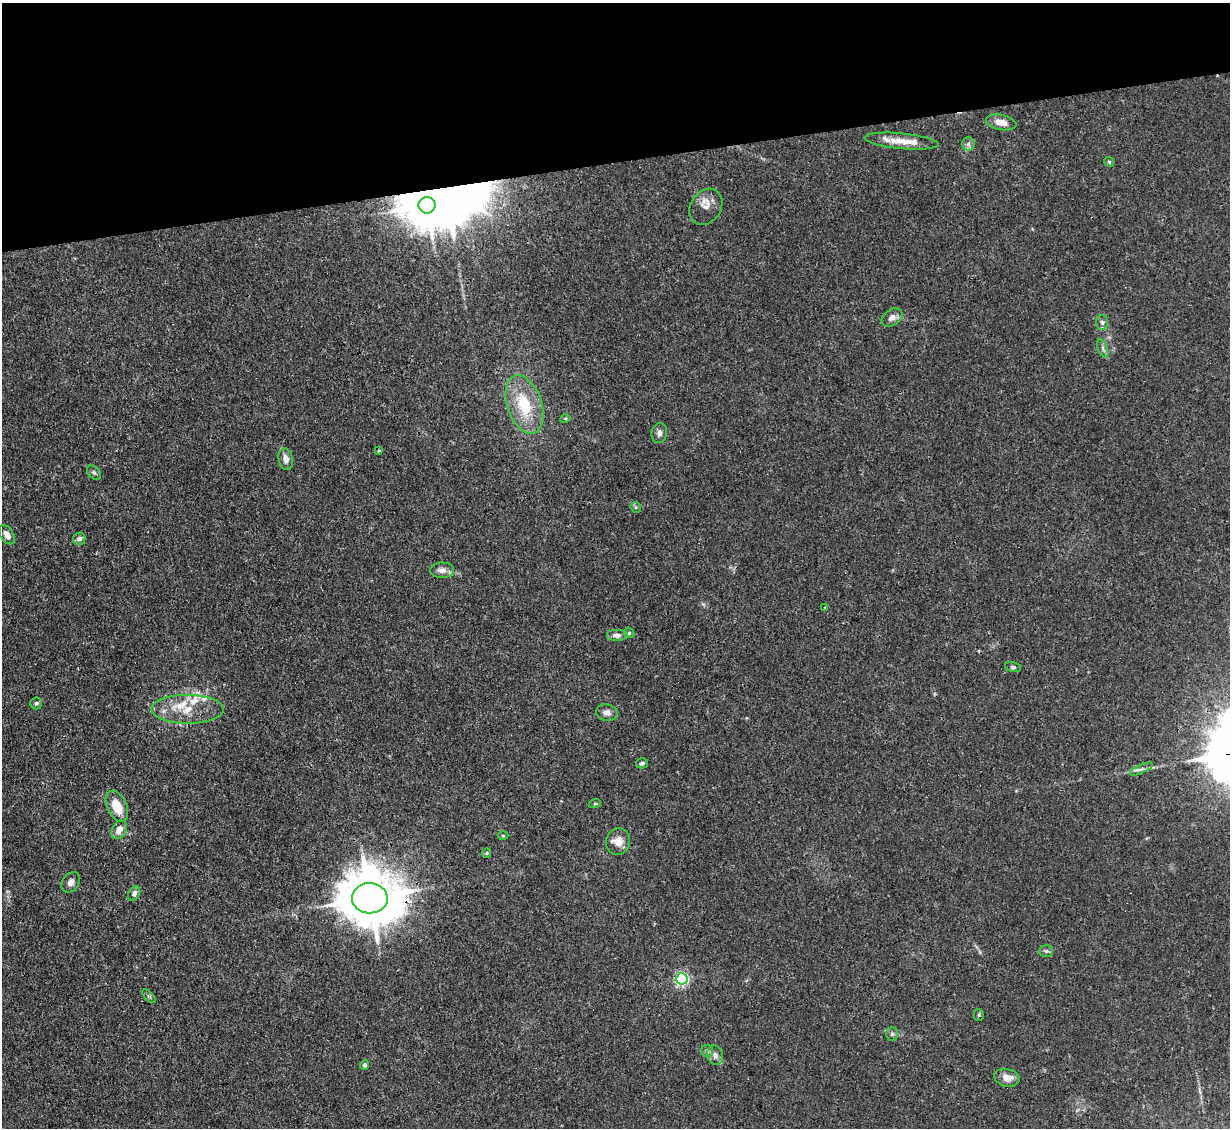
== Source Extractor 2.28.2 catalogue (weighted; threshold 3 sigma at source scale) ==
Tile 3 of 4 x 4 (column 3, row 1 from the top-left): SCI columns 2455-3682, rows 3626-4751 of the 4909 x 4883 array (HDU 1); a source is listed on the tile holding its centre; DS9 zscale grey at full resolution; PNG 1232 x 1130 px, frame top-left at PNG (2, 3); each listed source drawn as its Kron ellipse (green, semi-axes under 4 px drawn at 4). Shown black and unused: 14% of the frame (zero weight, under 3 of 4 exposures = <1% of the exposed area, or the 3 px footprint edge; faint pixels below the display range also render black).
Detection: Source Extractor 2.28.2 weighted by HDU 2 'WHT'; one run over the whole footprint, this tile lists its part. Background 0.0346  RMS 0.003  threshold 0.0135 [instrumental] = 3 sigma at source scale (4.5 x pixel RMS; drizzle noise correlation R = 1.50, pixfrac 1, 0.05/0.05 arcsec/px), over >= 5 px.
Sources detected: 52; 1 inside a brighter object's white glare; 1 cosmic-ray / hot-pixel residue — neither listed nor drawn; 4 inside a brighter listed object's ellipse — not listed separately; the other 46 listed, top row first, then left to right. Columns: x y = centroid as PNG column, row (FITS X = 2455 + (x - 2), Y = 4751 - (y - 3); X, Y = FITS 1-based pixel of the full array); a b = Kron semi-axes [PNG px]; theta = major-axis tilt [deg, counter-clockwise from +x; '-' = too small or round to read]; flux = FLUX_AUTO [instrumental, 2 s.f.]
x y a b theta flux
1001 122 15 7 -10 3.7
902 141 37 7 -5 5.1
968 144 6 6 - 1
1109 162 5 4 - 0.45
427 205 8 8 - 850
706 207 19 15 56 3.4
892 317 11 8 33 1.8
1102 322 7 6 - 0.82
1103 348 10 4 -69 0.86
524 404 30 17 -71 15
565 418 5 4 - 0.37
659 433 10 7 82 1.2
379 450 4 3 - 0.48
286 459 11 7 -77 2.1
94 472 8 5 -47 0.68
636 507 5 5 - 0.47
7 535 10 6 -59 2.3
79 539 6 6 - 1.2
442 570 12 7 2 1.9
825 607 3 3 - 0.55
629 633 5 4 - 0.45
617 635 11 6 0 1.8
1013 667 8 5 -14 0.68
36 703 6 6 - 0.61
187 709 36 14 0 8.7
607 713 11 8 -9 1.7
642 763 6 5 - 0.73
1141 769 12 4 24 1.1
595 803 6 4 20 0.34
117 806 16 9 -64 6.5
119 830 10 7 62 2.5
503 835 5 3 - 0.31
618 842 13 12 - 3.4
487 853 5 4 - 0.41
71 882 11 8 53 1.7
134 893 8 5 63 1
370 898 18 15 -3 1800
1046 951 7 5 -1 0.67
682 979 5 5 - 59
149 996 9 3 -44 0.45
979 1015 5 5 - 0.43
892 1034 7 6 - 0.63
707 1051 6 6 - 0.71
715 1055 10 8 -69 1.6
365 1065 5 4 - 1
1007 1078 13 8 -12 2.7
Overlapping masked pixels (flux is a lower limit): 1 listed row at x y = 370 898